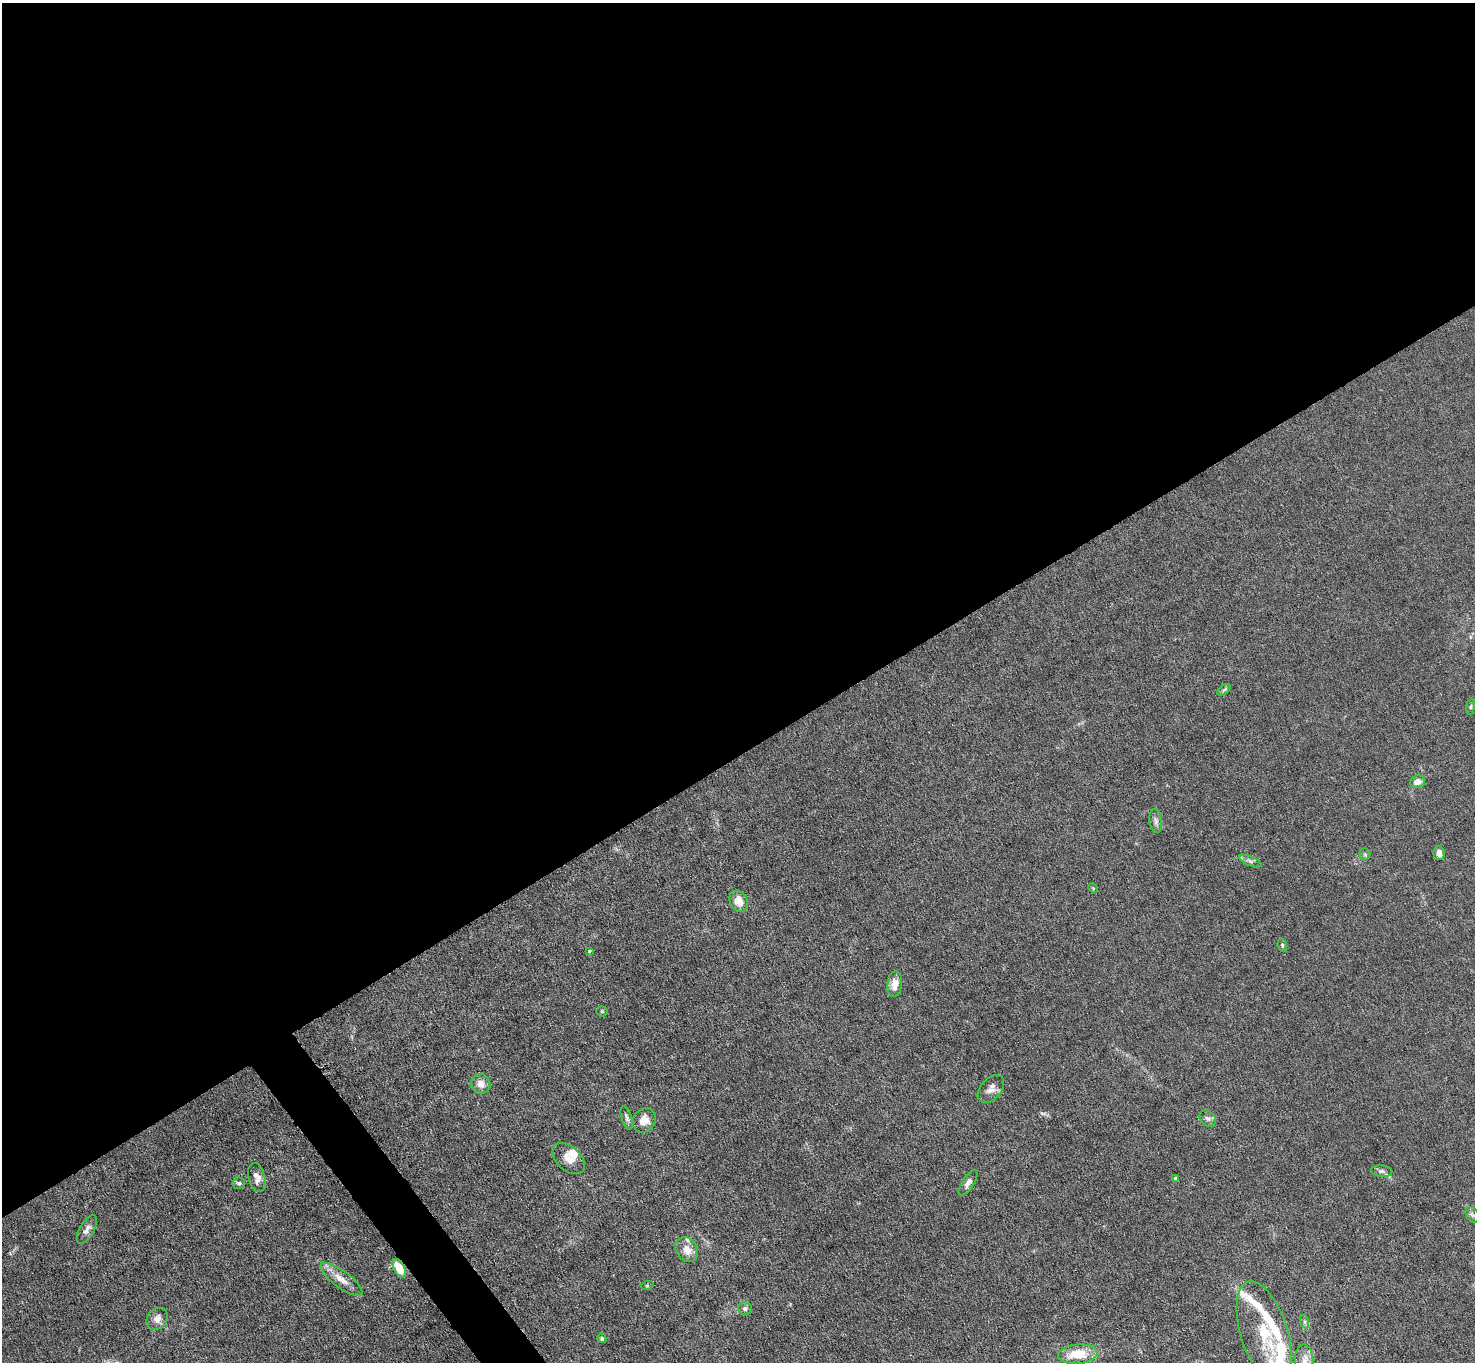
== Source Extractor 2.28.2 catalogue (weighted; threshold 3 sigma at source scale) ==
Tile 2 of 4 x 4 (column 2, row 1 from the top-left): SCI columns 1475-2947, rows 4235-5594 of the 5894 x 5888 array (HDU 1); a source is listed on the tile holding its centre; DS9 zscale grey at full resolution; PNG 1477 x 1364 px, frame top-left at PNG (2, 3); each listed source drawn as its Kron ellipse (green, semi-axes under 4 px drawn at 4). Shown black and unused: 57% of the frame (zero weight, under 4 of 8 exposures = <1% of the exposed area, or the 3 px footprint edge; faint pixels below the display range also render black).
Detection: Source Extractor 2.28.2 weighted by HDU 2 'WHT'; one run over the whole footprint, this tile lists its part. Background 0.0261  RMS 0.0022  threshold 0.00888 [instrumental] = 3 sigma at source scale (4.09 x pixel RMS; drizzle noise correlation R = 1.36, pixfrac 0.8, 0.05/0.05 arcsec/px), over >= 5 px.
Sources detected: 43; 6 inside a brighter listed object's ellipse — not listed separately; the other 37 listed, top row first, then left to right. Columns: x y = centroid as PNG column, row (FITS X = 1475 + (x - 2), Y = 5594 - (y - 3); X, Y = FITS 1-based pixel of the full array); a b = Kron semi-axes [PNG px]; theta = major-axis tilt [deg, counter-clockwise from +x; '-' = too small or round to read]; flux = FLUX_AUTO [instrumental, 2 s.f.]
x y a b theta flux
1224 690 8 4 36 0.36
1471 707 8 4 82 0.29
1418 782 8 6 7 1.2
1156 821 12 6 -83 0.77
1439 853 7 5 -85 1.1
1365 854 6 5 - 0.37
1250 861 12 4 -24 0.62
1093 888 5 4 - 0.18
739 901 11 8 -58 2.4
1282 945 7 4 -81 0.34
589 951 4 3 - 0.17
895 984 13 7 82 2.1
602 1011 5 5 - 0.25
481 1084 10 9 - 1.5
991 1089 16 10 48 1.4
627 1118 12 5 -73 0.58
1207 1118 9 7 -42 0.69
644 1120 12 11 - 1.9
569 1159 19 12 -43 2.1
1382 1171 10 5 -5 0.6
257 1177 15 8 -76 1.2
1175 1178 3 3 - 0.4
239 1183 6 6 - 0.4
968 1183 14 6 57 0.93
1472 1215 8 6 -54 0.49
87 1230 16 7 61 1.1
687 1250 13 10 -57 2.1
399 1268 10 5 -62 5.3
341 1279 25 8 -36 2.5
647 1286 6 4 19 0.24
745 1309 7 6 - 0.58
157 1319 12 9 51 1.4
1305 1322 7 4 -71 0.36
1264 1332 53 23 -72 12
602 1338 5 4 - 0.43
1078 1354 20 9 6 5.4
1304 1361 16 9 -89 2
Overlapping masked pixels (flux is a lower limit): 1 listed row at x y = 399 1268
Isophote crosses this tile's border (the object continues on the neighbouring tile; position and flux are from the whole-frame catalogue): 1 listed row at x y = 1304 1361